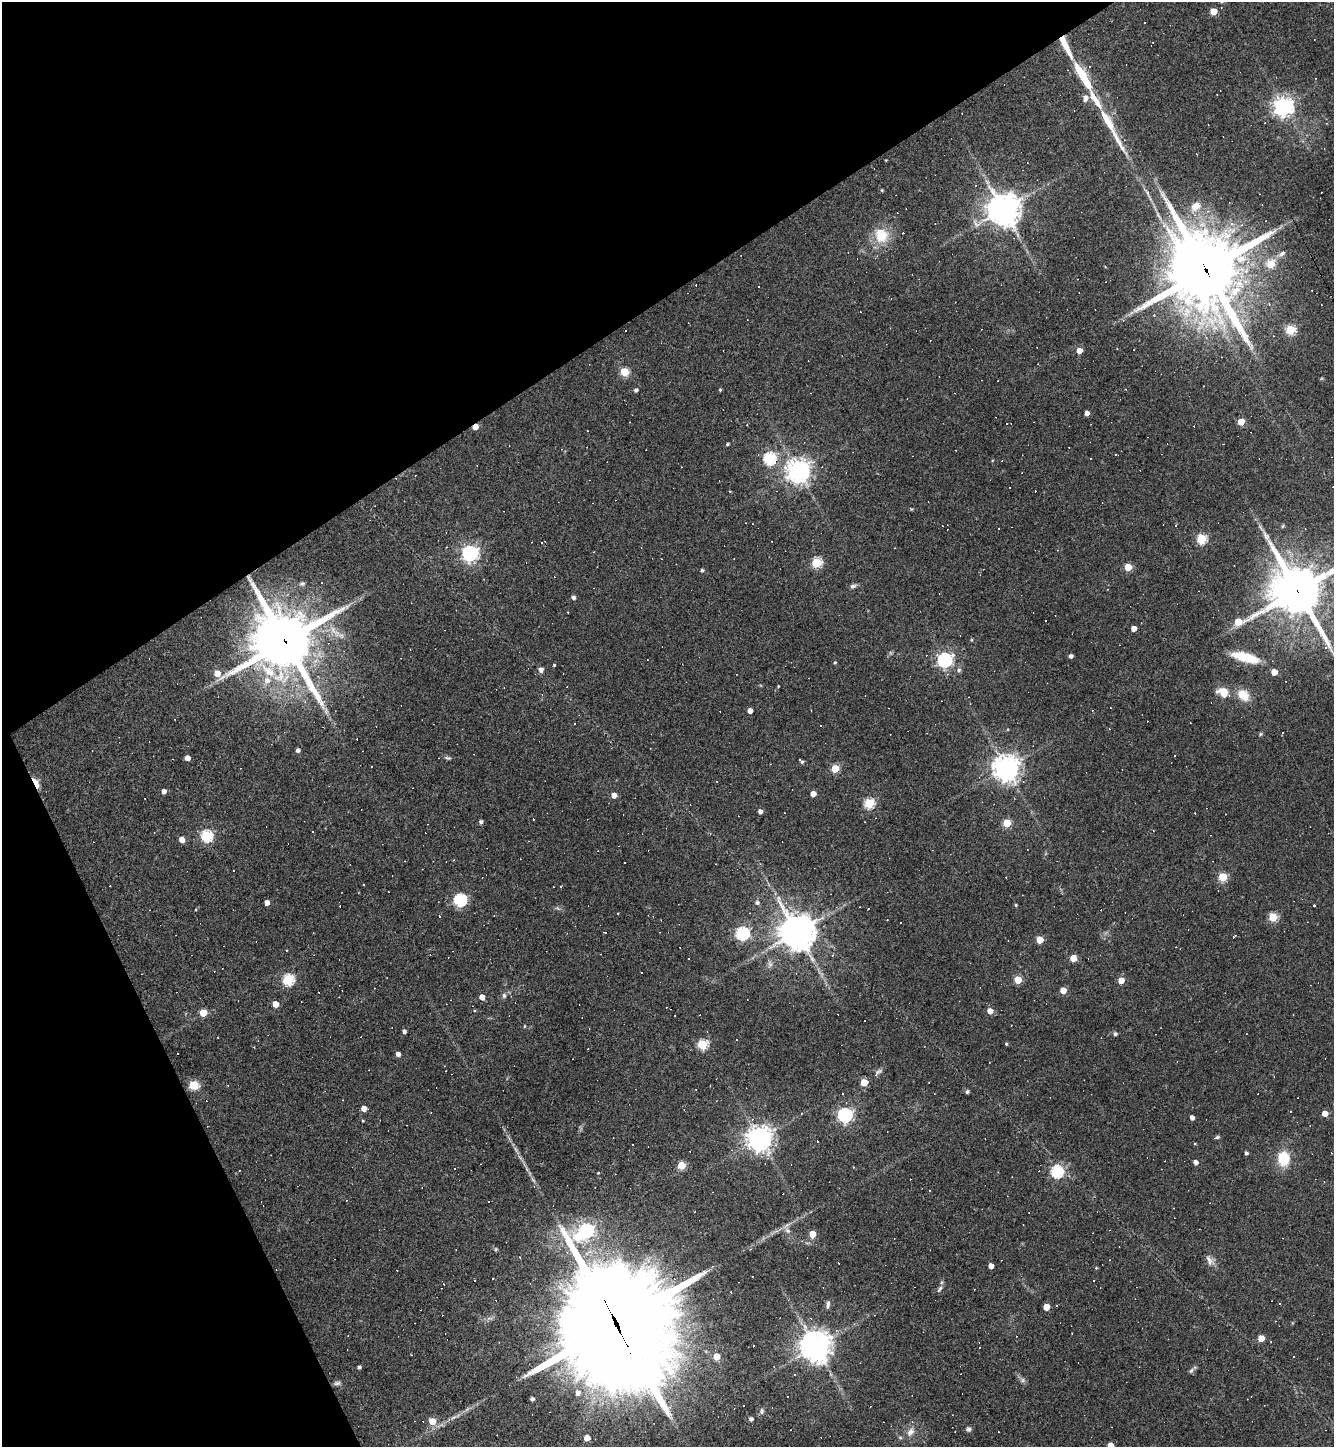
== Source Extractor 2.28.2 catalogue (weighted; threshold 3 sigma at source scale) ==
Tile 5 of 4 x 4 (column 1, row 2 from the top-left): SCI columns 289-1620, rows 2891-4335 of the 5771 x 5780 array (HDU 1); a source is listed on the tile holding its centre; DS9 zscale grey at full resolution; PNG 1336 x 1449 px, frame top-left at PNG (2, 2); no overlay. Shown black and unused: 28% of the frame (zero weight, under 3 of 4 exposures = <1% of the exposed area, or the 3 px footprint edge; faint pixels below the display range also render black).
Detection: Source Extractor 2.28.2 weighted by HDU 2 'WHT'; one run over the whole footprint, this tile lists its part. Background 0.055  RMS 0.005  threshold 0.0227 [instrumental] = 3 sigma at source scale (4.5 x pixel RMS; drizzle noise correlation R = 1.50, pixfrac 1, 0.05/0.05 arcsec/px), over >= 5 px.
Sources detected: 338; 1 too faint to see at this stretch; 149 cosmic-ray / hot-pixel residue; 1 long thin detection or spike segment (spike, bleed or trail) — not listed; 6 inside a brighter listed object's ellipse — not listed separately; the other 181 listed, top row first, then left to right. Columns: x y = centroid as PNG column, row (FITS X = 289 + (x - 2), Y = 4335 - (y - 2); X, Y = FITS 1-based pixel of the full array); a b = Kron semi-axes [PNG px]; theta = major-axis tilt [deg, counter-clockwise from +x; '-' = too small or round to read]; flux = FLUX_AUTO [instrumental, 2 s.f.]
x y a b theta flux
1213 11 5 5 - 11
1065 46 25 5 -63 15
1083 76 30 7 -59 24
1217 94 3 2 - 0.47
1085 98 8 5 79 3.1
1283 107 7 7 - 310
1107 121 33 9 -59 11
886 160 2 2 - 0.36
882 190 4 3 - 0.55
1148 194 28 6 -63 4.7
1196 206 16 11 48 7.3
1003 210 11 11 - 890
881 235 21 19 -59 14
1282 254 12 6 30 2.1
1271 264 5 5 - 20
1206 270 32 27 -67 3700
758 287 3 2 - 0.74
1269 304 5 5 - 0.75
1290 330 5 5 - 37
625 331 2 2 - 0.32
1079 350 5 4 - 5.5
1134 350 2 2 - 0.34
624 372 5 5 - 27
636 390 5 4 - 1.2
720 390 4 3 - 0.62
1087 413 4 4 - 2.7
1241 422 5 4 - 11
1007 424 3 2 - 0.36
475 427 5 4 - 6.2
727 444 4 3 - 0.83
769 458 6 6 - 65
798 471 8 8 - 440
911 509 6 3 -52 0.51
1283 526 6 4 47 0.68
1201 539 6 5 - 38
541 542 3 3 - 0.82
1057 550 4 3 - 0.43
469 553 6 6 - 190
816 563 5 5 - 38
1128 567 5 5 - 16
702 570 4 4 - 1
302 583 7 6 - 1.1
853 586 9 6 21 1.4
1297 591 22 19 23 2400
573 597 4 4 - 1.6
568 612 3 2 - 0.43
1134 628 4 4 - 5.1
971 640 5 4 - 0.61
285 641 26 24 20 2700
1071 656 4 4 - 1.7
1245 657 33 10 -15 18
944 660 6 6 - 150
835 663 5 4 - 0.54
554 665 4 3 - 0.74
541 669 5 5 - 2.4
959 670 7 6 - 1.2
1274 672 5 4 - 8
267 680 10 9 - 4.2
778 686 3 2 - 0.37
1223 692 15 10 -22 8.8
1243 695 17 13 -46 9
750 711 4 4 - 3.3
821 726 3 2 - 0.39
1282 733 3 3 - 0.67
1260 734 6 4 49 0.72
298 750 4 4 - 1.6
1174 756 2 2 - 0.44
187 758 4 4 - 3.8
447 758 10 5 -9 1.1
800 761 6 3 -34 1.9
835 768 5 5 - 20
1006 768 9 9 - 540
1023 782 3 3 - 0.52
36 783 15 6 -63 5
163 791 4 4 - 3
813 794 4 4 - 4.8
614 795 5 4 - 4.6
869 803 5 5 - 41
760 811 4 4 - 2.4
481 822 4 4 - 1.4
1007 823 5 5 - 20
206 836 6 6 - 58
182 840 5 5 - 4.2
453 860 3 3 - 0.5
233 870 3 2 - 0.58
1223 877 5 5 - 27
364 884 3 3 - 10
561 886 3 3 - 7.4
460 900 6 6 - 76
267 903 4 4 - 3.6
757 903 5 5 - 1.4
1016 905 4 3 - 0.6
1314 905 3 2 - 1.5
557 908 8 4 -31 1
617 914 3 3 - 1.7
439 916 4 3 - 0.71
1273 917 5 5 - 24
797 932 12 12 - 1000
606 933 3 3 - 1.7
742 933 6 6 - 89
1040 940 5 5 - 13
286 950 3 2 - 0.34
833 955 4 3 - 0.87
1073 958 5 5 - 11
689 959 3 3 - 2.1
770 964 11 8 -85 2.2
641 972 3 2 - 0.51
288 980 6 6 - 53
1018 980 5 5 - 17
1121 980 5 4 - 7.9
1063 990 5 4 - 7.1
504 995 7 5 -88 1.3
482 997 4 4 - 4.5
275 1004 5 4 - 6.9
990 1011 5 5 - 5.2
203 1013 5 5 - 13
524 1026 4 3 - 0.48
404 1031 4 4 - 1.4
1115 1034 5 5 - 1.4
702 1044 5 5 - 38
1006 1044 4 3 - 0.69
398 1054 4 4 - 2.6
864 1082 5 5 - 14
193 1085 5 5 - 31
710 1086 2 2 - 0.3
967 1092 5 4 - 1.2
842 1093 2 2 - 0.34
364 1108 5 4 - 5.2
801 1113 3 2 - 0.31
1325 1113 5 4 - 5.6
845 1115 6 6 - 130
1192 1118 4 4 - 2.4
363 1121 4 3 - 0.46
1217 1137 6 4 13 1.2
759 1139 8 8 - 530
818 1141 3 2 - 0.63
632 1144 2 2 - 0.52
1195 1144 4 3 - 0.44
1246 1153 4 4 - 1.2
1283 1158 19 15 -88 14
521 1159 34 3 -56 3.8
1195 1162 4 4 - 2.5
681 1165 5 5 - 18
1057 1171 6 6 - 68
586 1230 11 7 35 80
787 1231 11 7 -59 2.6
812 1234 5 5 - 9.5
496 1249 5 5 - 0.7
1210 1260 15 10 -56 3.3
838 1263 3 2 - 0.28
991 1266 4 4 - 4
1096 1268 4 4 - 0.51
674 1279 5 5 - 0.91
444 1284 3 2 - 0.26
940 1289 11 5 54 1.4
828 1305 10 5 82 1.7
1057 1306 3 2 - 0.44
1046 1307 5 5 - 8.6
616 1324 50 36 -65 13000
814 1327 7 6 - 1.6
1016 1336 2 2 - 0.26
1261 1338 5 5 - 7.9
753 1345 3 2 - 0.53
815 1346 10 10 - 770
716 1356 5 5 - 9.4
1293 1357 3 3 - 3.9
359 1367 3 3 - 1.2
1191 1371 10 6 49 1.3
1023 1380 8 7 - 1.6
337 1383 11 6 3 1.5
578 1393 6 6 - 2.7
787 1396 2 2 - 0.33
532 1399 4 4 - 1.7
762 1411 8 6 82 1.5
454 1417 14 5 28 2.4
751 1419 5 4 - 1.7
432 1421 5 5 - 10
968 1429 6 6 - 1.4
911 1432 16 9 59 4.4
587 1438 5 4 - 6.8
1110 1445 5 4 - 6.6
Overlapping masked pixels (flux is a lower limit): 8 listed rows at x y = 1065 46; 1206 270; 475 427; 769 458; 1297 591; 285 641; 36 783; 616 1324
Isophote crosses this tile's border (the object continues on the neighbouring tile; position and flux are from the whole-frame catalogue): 2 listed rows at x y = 1297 591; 1110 1445